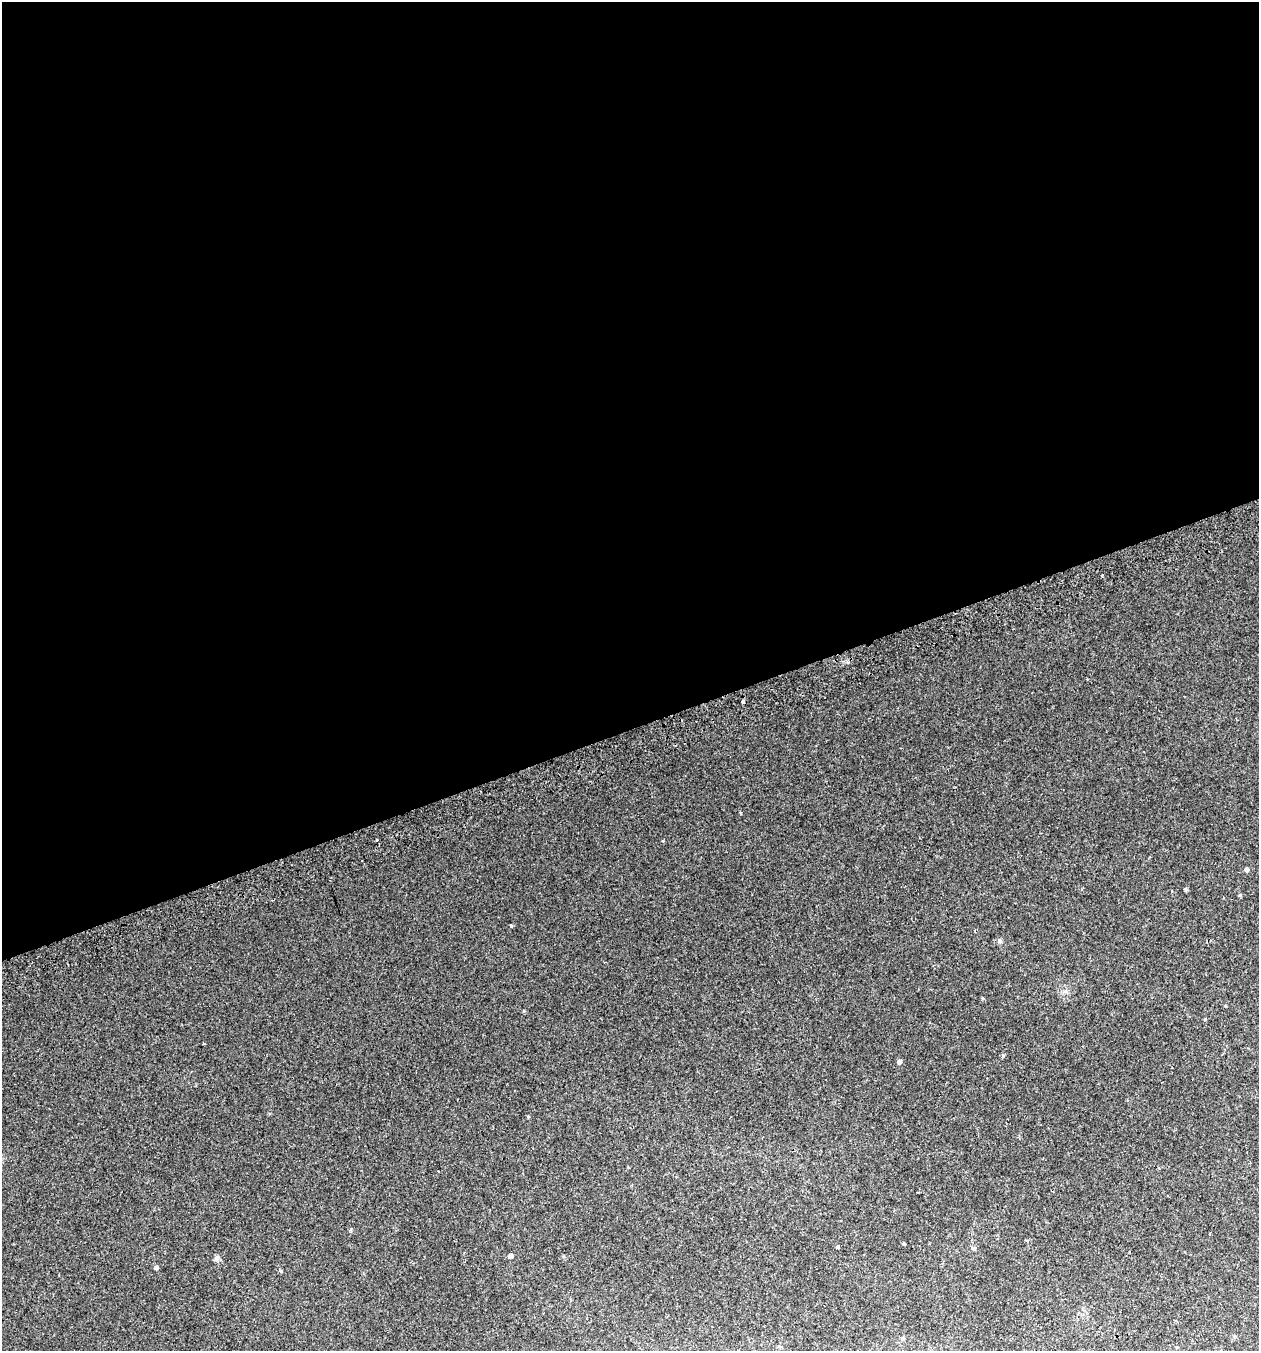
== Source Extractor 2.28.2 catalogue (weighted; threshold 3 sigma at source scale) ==
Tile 2 of 4 x 4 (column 2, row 1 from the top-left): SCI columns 1370-2626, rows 4094-5442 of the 5304 x 5490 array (HDU 1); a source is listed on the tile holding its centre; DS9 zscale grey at full resolution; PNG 1261 x 1353 px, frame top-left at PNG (2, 2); no overlay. Shown black and unused: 54% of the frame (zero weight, under 2 of 3 exposures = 3% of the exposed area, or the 3 px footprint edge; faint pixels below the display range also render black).
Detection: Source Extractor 2.28.2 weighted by HDU 2 'WHT'; one run over the whole footprint, this tile lists its part. Background 0.00786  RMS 0.0046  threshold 0.0207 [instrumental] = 3 sigma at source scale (4.5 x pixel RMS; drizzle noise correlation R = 1.50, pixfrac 1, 0.0396/0.0396 arcsec/px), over >= 5 px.
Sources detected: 23; all 23 listed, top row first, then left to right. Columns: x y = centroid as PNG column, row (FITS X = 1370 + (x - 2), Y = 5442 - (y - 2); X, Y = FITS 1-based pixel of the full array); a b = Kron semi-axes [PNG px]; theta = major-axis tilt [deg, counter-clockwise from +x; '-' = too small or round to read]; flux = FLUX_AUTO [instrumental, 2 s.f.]
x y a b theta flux
1102 575 3 2 - 0.62
743 701 4 3 - 1.1
377 840 3 2 - 0.52
1246 869 4 4 - 5.5
1186 889 5 4 - 0.62
1240 895 5 4 - 0.5
511 926 3 3 - 1.3
999 941 6 4 90 0.72
1205 1019 4 4 - 0.39
204 1044 3 2 - 0.49
1003 1056 5 4 - 0.64
899 1062 5 4 - 1.5
528 1117 4 3 - 0.38
438 1171 3 3 - 1.1
904 1244 5 3 - 0.39
838 1246 4 3 - 0.47
974 1248 5 5 - 0.97
510 1256 4 4 - 1.2
217 1258 7 5 45 0.89
156 1268 5 4 - 1
280 1271 5 4 - 0.54
903 1338 5 4 - 0.64
1177 1347 5 3 - 0.38
Unlisted compact peaks at least as high as the median listed source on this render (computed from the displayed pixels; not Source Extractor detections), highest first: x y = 351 1229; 663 841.